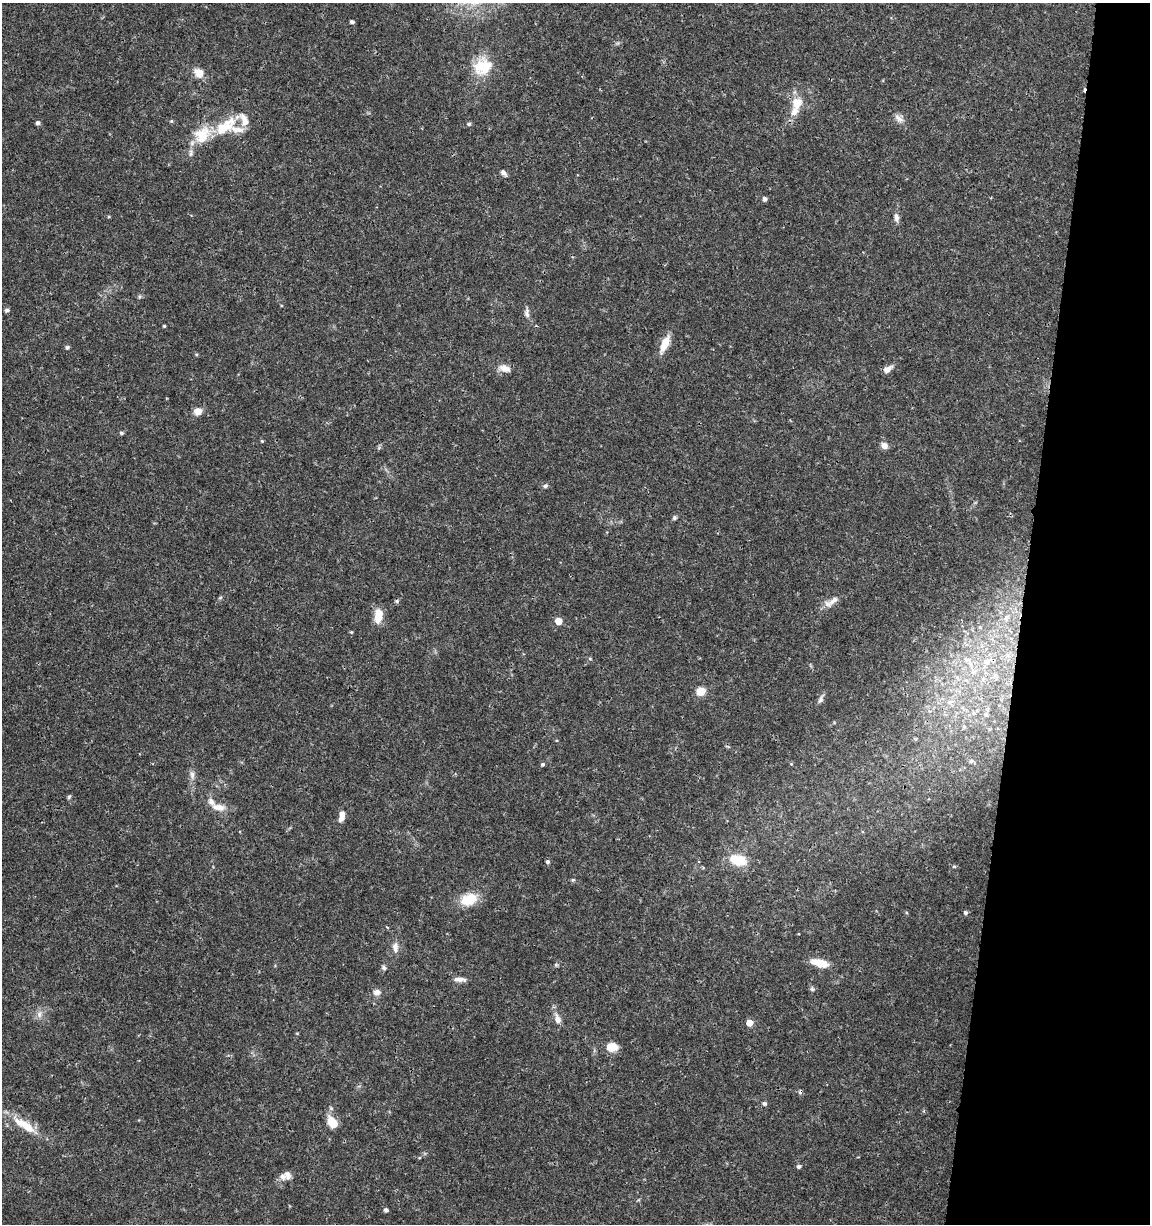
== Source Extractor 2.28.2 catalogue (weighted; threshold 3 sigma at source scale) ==
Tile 8 of 4 x 4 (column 4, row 2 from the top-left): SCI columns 3672-4819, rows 2453-3674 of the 5104 x 4898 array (HDU 1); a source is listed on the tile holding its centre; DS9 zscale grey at full resolution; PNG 1152 x 1226 px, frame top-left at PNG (2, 3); no overlay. Shown black and unused: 11% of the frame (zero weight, under 3 of 4 exposures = <1% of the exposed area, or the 3 px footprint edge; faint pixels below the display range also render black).
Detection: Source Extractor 2.28.2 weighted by HDU 2 'WHT'; one run over the whole footprint, this tile lists its part. Background 0.0341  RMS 0.0023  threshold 0.0101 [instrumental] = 3 sigma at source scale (4.5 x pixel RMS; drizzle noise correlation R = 1.50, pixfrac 1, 0.0396/0.0396 arcsec/px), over >= 5 px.
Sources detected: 75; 2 cosmic-ray / hot-pixel residue — not listed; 6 inside a brighter listed object's ellipse — not listed separately; the other 67 listed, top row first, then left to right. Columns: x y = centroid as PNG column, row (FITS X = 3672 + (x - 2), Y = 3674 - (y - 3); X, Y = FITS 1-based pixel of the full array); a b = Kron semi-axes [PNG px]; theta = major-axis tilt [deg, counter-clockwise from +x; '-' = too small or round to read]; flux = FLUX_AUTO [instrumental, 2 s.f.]
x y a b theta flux
352 22 4 3 - 0.6
483 66 25 21 27 6.6
199 73 10 8 -31 3
797 103 20 15 75 3.8
899 118 15 7 -37 1.3
171 121 5 4 - 0.27
38 123 5 4 - 0.69
469 124 6 5 - 0.38
223 129 33 14 34 8
503 173 9 5 -46 0.75
765 199 4 4 - 0.75
896 218 11 7 -84 0.97
7 310 6 5 - 0.51
527 313 13 6 -87 0.94
164 326 3 3 - 0.23
665 344 22 8 66 3.4
67 347 5 5 - 0.44
505 368 17 9 -18 1.7
887 369 12 7 41 1.2
198 411 8 7 - 2.1
121 433 6 5 - 0.37
262 441 5 4 - 0.24
884 445 7 6 - 1.5
545 486 7 5 25 0.51
674 518 6 5 - 0.44
220 598 6 4 19 0.28
834 600 16 7 38 1.7
397 601 6 5 - 0.4
378 615 15 9 85 3.6
558 621 5 5 - 3.6
351 632 4 4 - 0.23
590 659 5 3 - 0.24
966 660 8 6 -22 0.71
987 662 8 7 - 0.97
701 691 7 6 - 4.2
821 699 13 6 65 0.82
950 702 8 6 21 0.7
986 715 5 4 - 0.35
964 727 6 4 -1 0.28
971 761 6 5 - 0.46
543 765 5 4 - 0.39
192 775 10 7 -87 1
69 796 7 4 62 0.32
218 807 21 9 -9 2.4
342 816 13 6 78 1.7
738 860 17 9 -14 7.6
548 862 5 4 - 0.45
954 866 6 4 0 0.27
573 880 6 4 20 0.32
469 899 18 11 19 6
966 913 5 5 - 0.53
395 947 15 7 -84 1.4
820 963 16 7 -15 4.7
384 967 7 5 -58 0.49
459 979 15 5 -1 1.2
812 989 7 5 -85 0.43
377 992 9 7 8 1.3
39 1014 10 7 88 1.1
558 1019 16 8 -71 1.6
750 1023 5 5 - 3.2
612 1047 9 7 7 4.9
764 1104 5 5 - 0.5
332 1123 12 8 -57 4.4
25 1125 37 11 -32 5.7
799 1166 5 4 - 0.59
287 1175 12 9 -73 1.2
386 1210 5 5 - 0.5